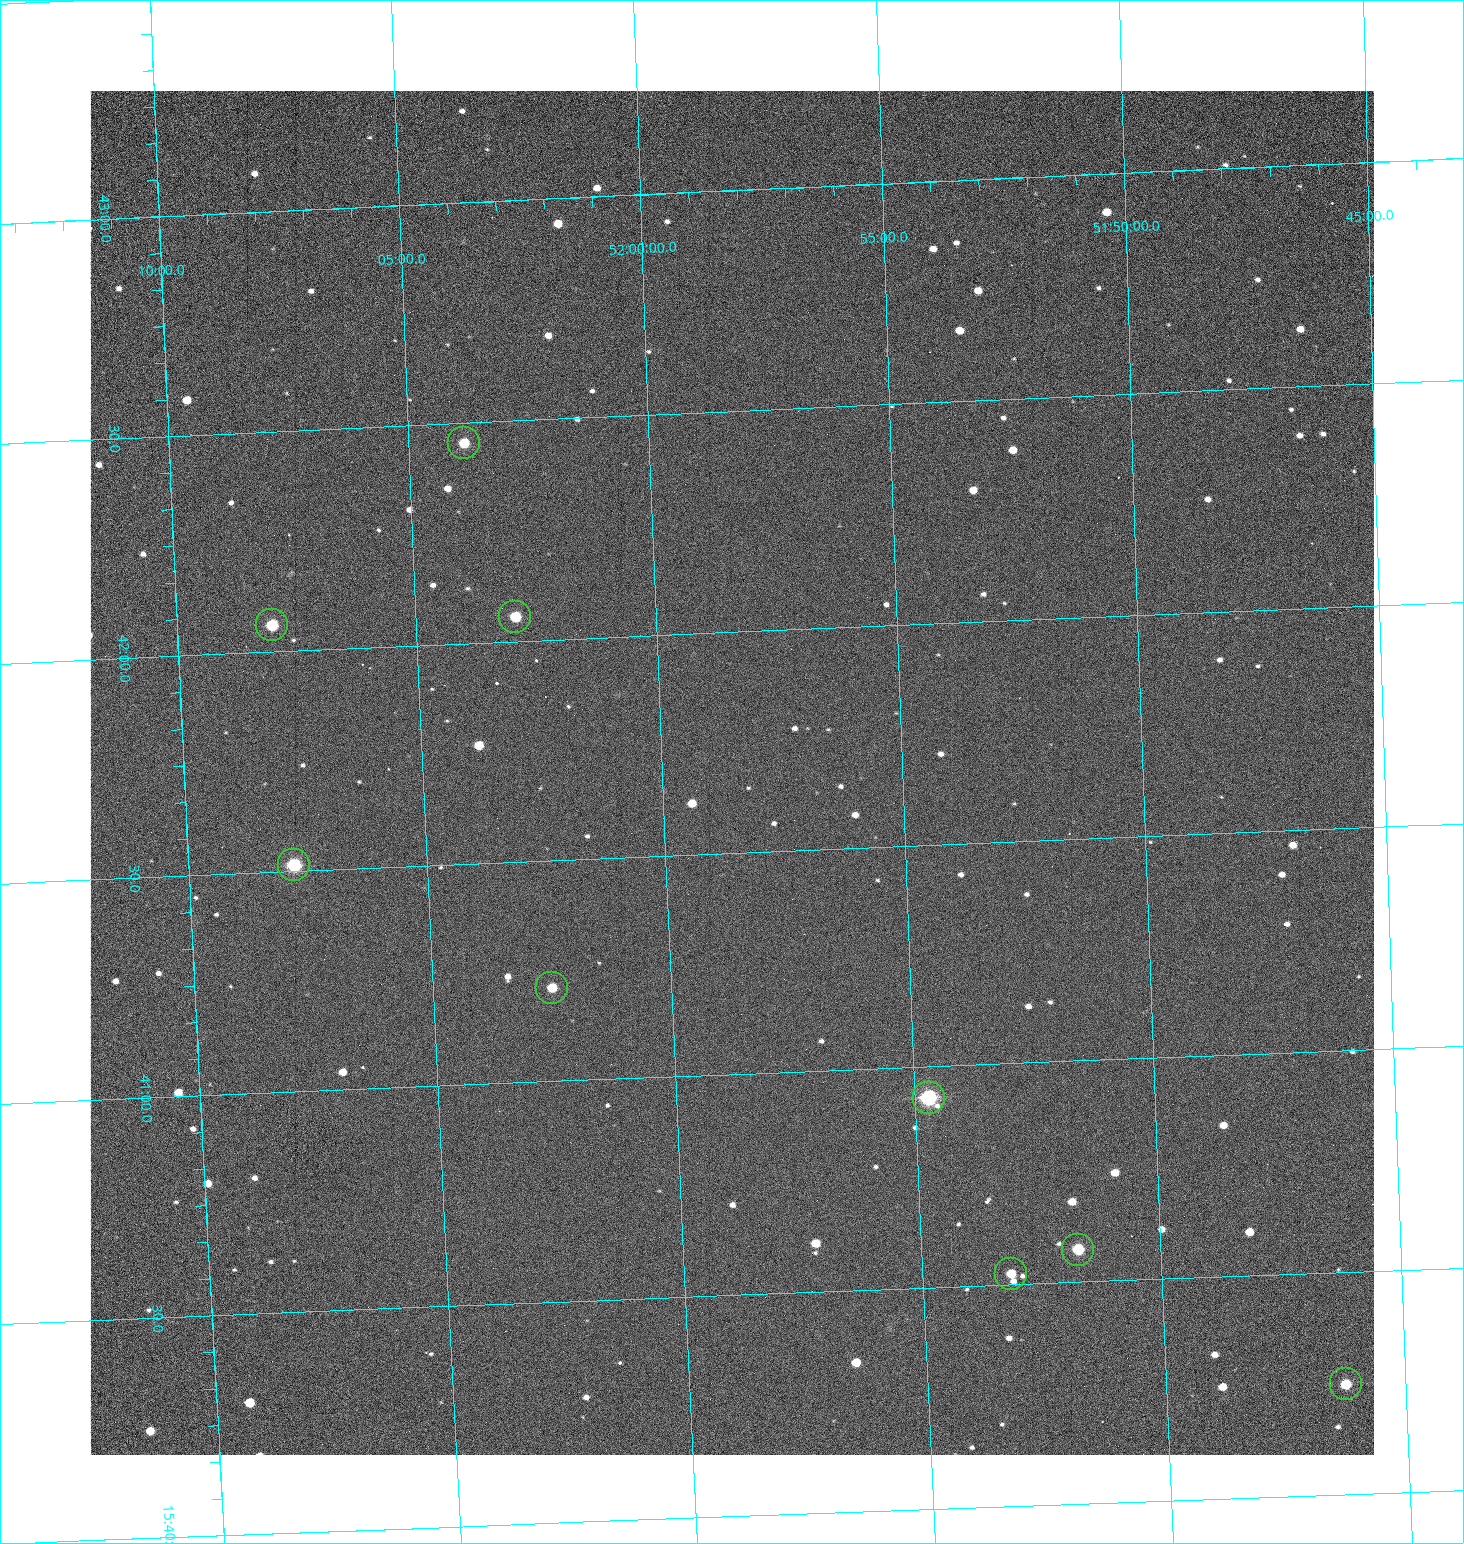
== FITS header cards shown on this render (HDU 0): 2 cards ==
NAXIS1  =                 1284 /fastest changing axis
NAXIS2  =                 1364 /next to fastest changing axis

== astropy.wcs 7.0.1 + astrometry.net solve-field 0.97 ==
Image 1284 x 1364 px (HDU 0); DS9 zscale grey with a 90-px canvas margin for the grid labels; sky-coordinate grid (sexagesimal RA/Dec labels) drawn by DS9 from the SOLVED WCS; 9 Tycho-2 reference stars matched to detected sources circled (green)
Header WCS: RA---TAN/DEC--TAN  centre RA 15:41:41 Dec +51:59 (235.42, +51.98 deg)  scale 1.26 arcsec/px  FOV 26.9' x 28.5'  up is +92 deg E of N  parity flipped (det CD > 0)
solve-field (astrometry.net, Tycho-2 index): VERIFIED the header's WCS against the Tycho-2 star catalogue (9 matches, 0 conflicts) and refined it, rather than solving blind
Solved WCS: RA---TAN-SIP/DEC--TAN-SIP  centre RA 15:41:41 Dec +51:59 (235.42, +51.98 deg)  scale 1.25 arcsec/px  FOV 26.8' x 28.5'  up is +92 deg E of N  parity flipped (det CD > 0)
The solver's refit moves the header's centre by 0.55 arcsec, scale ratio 0.9969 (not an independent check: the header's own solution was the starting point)
Tycho-2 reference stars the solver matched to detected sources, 9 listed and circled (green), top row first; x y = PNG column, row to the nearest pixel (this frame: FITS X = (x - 91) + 1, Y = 1364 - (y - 91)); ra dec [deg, ICRS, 3 dp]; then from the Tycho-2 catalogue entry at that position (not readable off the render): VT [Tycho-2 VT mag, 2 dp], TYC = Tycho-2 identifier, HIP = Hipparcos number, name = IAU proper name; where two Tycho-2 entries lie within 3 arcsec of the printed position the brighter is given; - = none
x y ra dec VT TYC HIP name
465 443 235.614 +52.064 11.61 3489-1132-1 - -
516 617 235.514 +52.049 11.19 3489-1407-1 - -
273 625 235.515 +52.133 11.12 3489-1380-1 - -
295 865 235.378 +52.130 9.31 3489-1322-1 76850 -
553 988 235.303 +52.042 11.52 3489-958-1 - -
930 1098 235.232 +51.912 9.59 3489-824-1 - -
1079 1250 235.143 +51.862 10.97 3489-1016-1 - -
1012 1274 235.131 +51.886 12.29 3489-908-1 - -
1347 1384 235.062 +51.771 11.53 3489-1453-1 - -